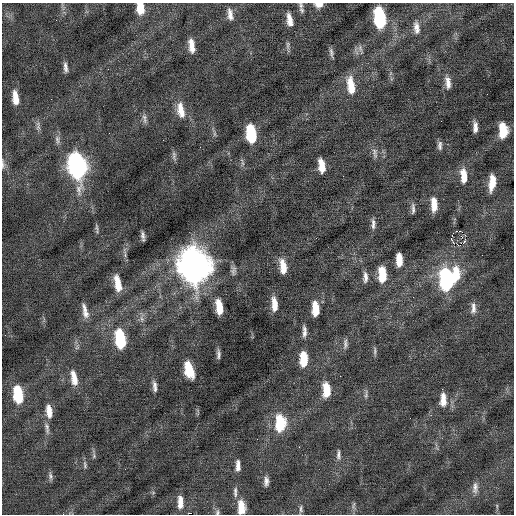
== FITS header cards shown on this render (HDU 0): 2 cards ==
NAXIS1  =                  512 / Axis length
NAXIS2  =                  512 / Axis length

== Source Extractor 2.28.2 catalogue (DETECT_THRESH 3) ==
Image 512 x 512 px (HDU 0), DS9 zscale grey, 1 PNG px = 1 image px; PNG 516 x 516 px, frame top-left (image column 1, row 512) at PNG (2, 3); no overlay
Background -0.0209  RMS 0.72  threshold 2.15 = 3 sigma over >= 5 px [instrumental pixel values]
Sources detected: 91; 1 with non-positive FLUX_AUTO (blend fragments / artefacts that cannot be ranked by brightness) is not listed; the other 90 listed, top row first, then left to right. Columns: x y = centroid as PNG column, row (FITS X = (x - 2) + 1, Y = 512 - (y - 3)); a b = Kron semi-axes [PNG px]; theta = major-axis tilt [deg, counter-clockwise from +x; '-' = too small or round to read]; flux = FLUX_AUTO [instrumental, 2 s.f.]
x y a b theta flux
301 5 10 7 -72 170
319 5 9 6 3 320
140 8 11 6 -85 1000
230 14 14 6 -81 300
380 18 16 8 -81 4400
289 20 15 6 -79 440
416 28 18 8 -83 370
288 45 12 5 89 130
191 46 14 6 -83 510
360 48 10 6 -80 180
331 53 14 4 -80 150
65 67 12 4 -83 200
448 82 16 7 -83 340
351 85 21 9 -82 870
15 98 14 6 -83 640
181 110 20 9 -80 670
144 117 9 6 -76 180
441 121 2 2 - 51
38 126 14 5 -86 170
475 127 10 4 -90 270
503 131 13 7 -89 1200
109 133 2 2 - 25
214 134 7 4 90 91
251 134 15 7 -82 2400
57 140 13 6 89 190
440 145 10 5 85 160
375 153 17 5 -80 200
174 156 13 5 -87 150
3 164 12 4 -88 120
77 166 18 9 -82 16000
322 166 13 6 -81 660
464 176 16 7 -85 670
492 183 14 6 82 760
434 205 14 6 -88 640
413 209 14 4 -90 160
373 224 13 5 -89 210
97 228 13 3 -85 100
457 231 2 2 - 200
460 231 3 2 - 850
465 235 3 3 - 51
143 236 8 3 -85 150
461 236 3 2 - 59
451 239 4 3 - 160
482 255 2 2 - 18
399 260 12 5 -88 690
194 266 18 13 -80 72000
283 266 14 6 -81 700
233 270 12 6 86 170
456 274 21 10 88 1100
382 275 15 7 -87 1300
365 277 13 5 -90 240
447 280 15 8 -88 8400
118 283 15 6 -79 750
413 297 3 2 - 42
274 304 16 6 -84 570
219 307 13 6 -81 860
473 308 15 6 88 270
315 309 13 6 -87 950
85 311 20 6 -76 370
142 319 8 6 -72 170
304 331 15 5 -89 240
120 339 17 8 -81 2800
345 344 15 6 86 180
375 351 13 4 -88 110
218 354 9 3 90 150
304 359 14 7 -89 1300
189 370 15 7 -75 1300
340 376 2 2 - 97
74 378 18 7 -79 620
155 386 14 5 -84 220
326 390 14 7 -89 1000
18 394 16 8 -82 2200
366 395 13 4 86 130
443 399 16 7 88 550
49 411 17 7 -81 460
280 423 16 9 88 2100
47 428 17 6 -80 250
338 455 14 5 -90 190
94 456 7 5 84 93
85 465 11 5 -88 120
238 466 11 5 -90 290
50 476 11 5 -82 140
266 481 10 5 88 220
475 488 15 7 87 270
235 492 15 5 -89 180
180 502 14 6 -88 470
353 505 12 4 82 120
241 507 14 7 -88 830
301 509 11 4 -85 120
217 512 8 6 89 110
At the frame edge (FLAGS 8, measured only in part): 5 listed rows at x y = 319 5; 140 8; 3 164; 241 507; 217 512
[1 non-positive-flux detection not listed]